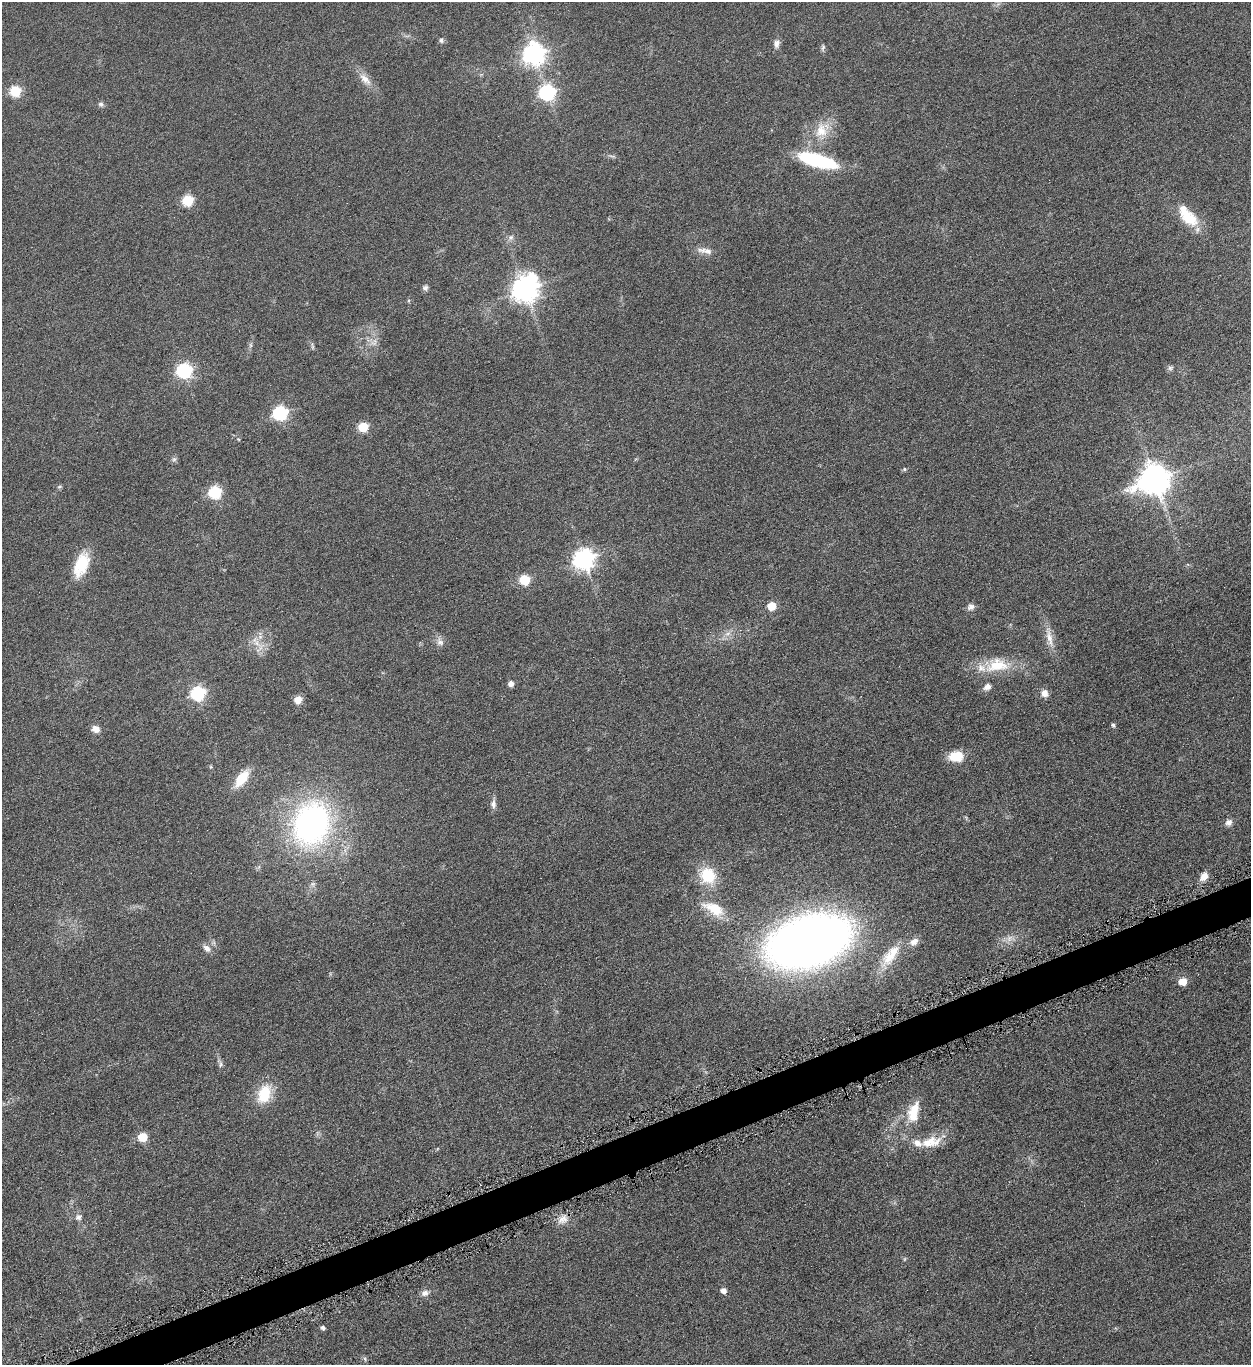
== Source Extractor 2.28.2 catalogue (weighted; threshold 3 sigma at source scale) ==
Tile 7 of 4 x 4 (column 3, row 2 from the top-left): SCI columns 2662-3910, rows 2733-4095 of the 5451 x 5466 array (HDU 1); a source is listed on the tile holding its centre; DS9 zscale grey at full resolution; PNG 1253 x 1367 px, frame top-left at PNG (2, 2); no overlay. Shown black and unused: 3% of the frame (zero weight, under 4 of 8 exposures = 1% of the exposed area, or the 3 px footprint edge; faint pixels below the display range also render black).
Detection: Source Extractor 2.28.2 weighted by HDU 2 'WHT'; one run over the whole footprint, this tile lists its part. Background 0.0847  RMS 0.0079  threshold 0.0324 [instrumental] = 3 sigma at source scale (4.09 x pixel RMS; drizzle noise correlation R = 1.36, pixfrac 0.8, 0.05/0.05 arcsec/px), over >= 5 px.
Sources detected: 73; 5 inside a brighter listed object's ellipse — not listed separately; the other 68 listed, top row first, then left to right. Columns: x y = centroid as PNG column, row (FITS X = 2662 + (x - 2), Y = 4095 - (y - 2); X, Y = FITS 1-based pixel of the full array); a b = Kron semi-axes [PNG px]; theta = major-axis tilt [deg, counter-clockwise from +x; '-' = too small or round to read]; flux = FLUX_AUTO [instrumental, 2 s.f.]
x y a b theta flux
441 40 6 6 - 1.7
776 44 11 8 79 3.6
823 47 8 5 79 1.5
534 54 8 8 - 470
365 79 21 9 -43 7.7
15 91 6 6 - 50
547 93 7 7 - 170
101 104 8 6 -1 1.8
821 131 21 17 76 16
817 160 39 11 -16 66
187 200 6 6 - 52
1188 217 30 16 -40 21
511 237 8 7 - 2.6
705 251 23 8 -9 5.5
425 288 7 7 - 2
525 289 9 8 - 760
374 342 12 8 58 4.9
251 345 7 4 -90 1.3
312 346 10 3 -75 1.2
1170 368 8 6 15 1.7
184 371 7 7 - 150
280 413 7 6 - 140
363 427 6 5 - 38
174 459 6 6 - 1.6
904 469 5 4 - 1.2
1155 479 11 9 22 1100
59 487 6 4 19 0.97
215 492 6 6 - 87
584 559 8 8 - 380
81 564 30 15 70 23
524 580 6 6 - 43
772 606 6 5 - 19
971 607 10 7 26 2.9
728 634 9 4 9 2.5
1049 638 27 8 -78 8.7
440 642 12 9 -52 3.8
257 643 13 7 -59 6
997 665 32 18 8 24
511 684 6 6 - 3.4
987 687 10 8 30 3.5
198 693 7 6 - 130
1045 693 9 8 - 5
298 700 8 7 - 7.6
1113 725 4 4 - 1.6
96 729 10 9 - 4.5
956 756 15 11 0 17
241 778 18 9 53 19
493 804 12 7 -87 3.4
1229 822 8 7 - 3.7
311 823 41 32 70 210
708 875 21 18 -52 24
1204 876 11 8 56 5.9
714 909 32 15 -27 19
1009 938 10 7 52 3.8
808 942 54 32 18 820
207 948 11 7 -44 4
890 956 40 15 54 21
1183 982 5 5 - 15
221 1064 9 5 88 1.9
264 1094 23 15 69 22
915 1109 23 14 49 13
142 1137 6 6 - 22
931 1142 31 13 12 16
78 1217 8 7 - 2.8
563 1220 15 10 28 6.4
724 1291 5 5 - 4.4
425 1293 10 8 10 3.5
323 1328 5 4 - 2.1